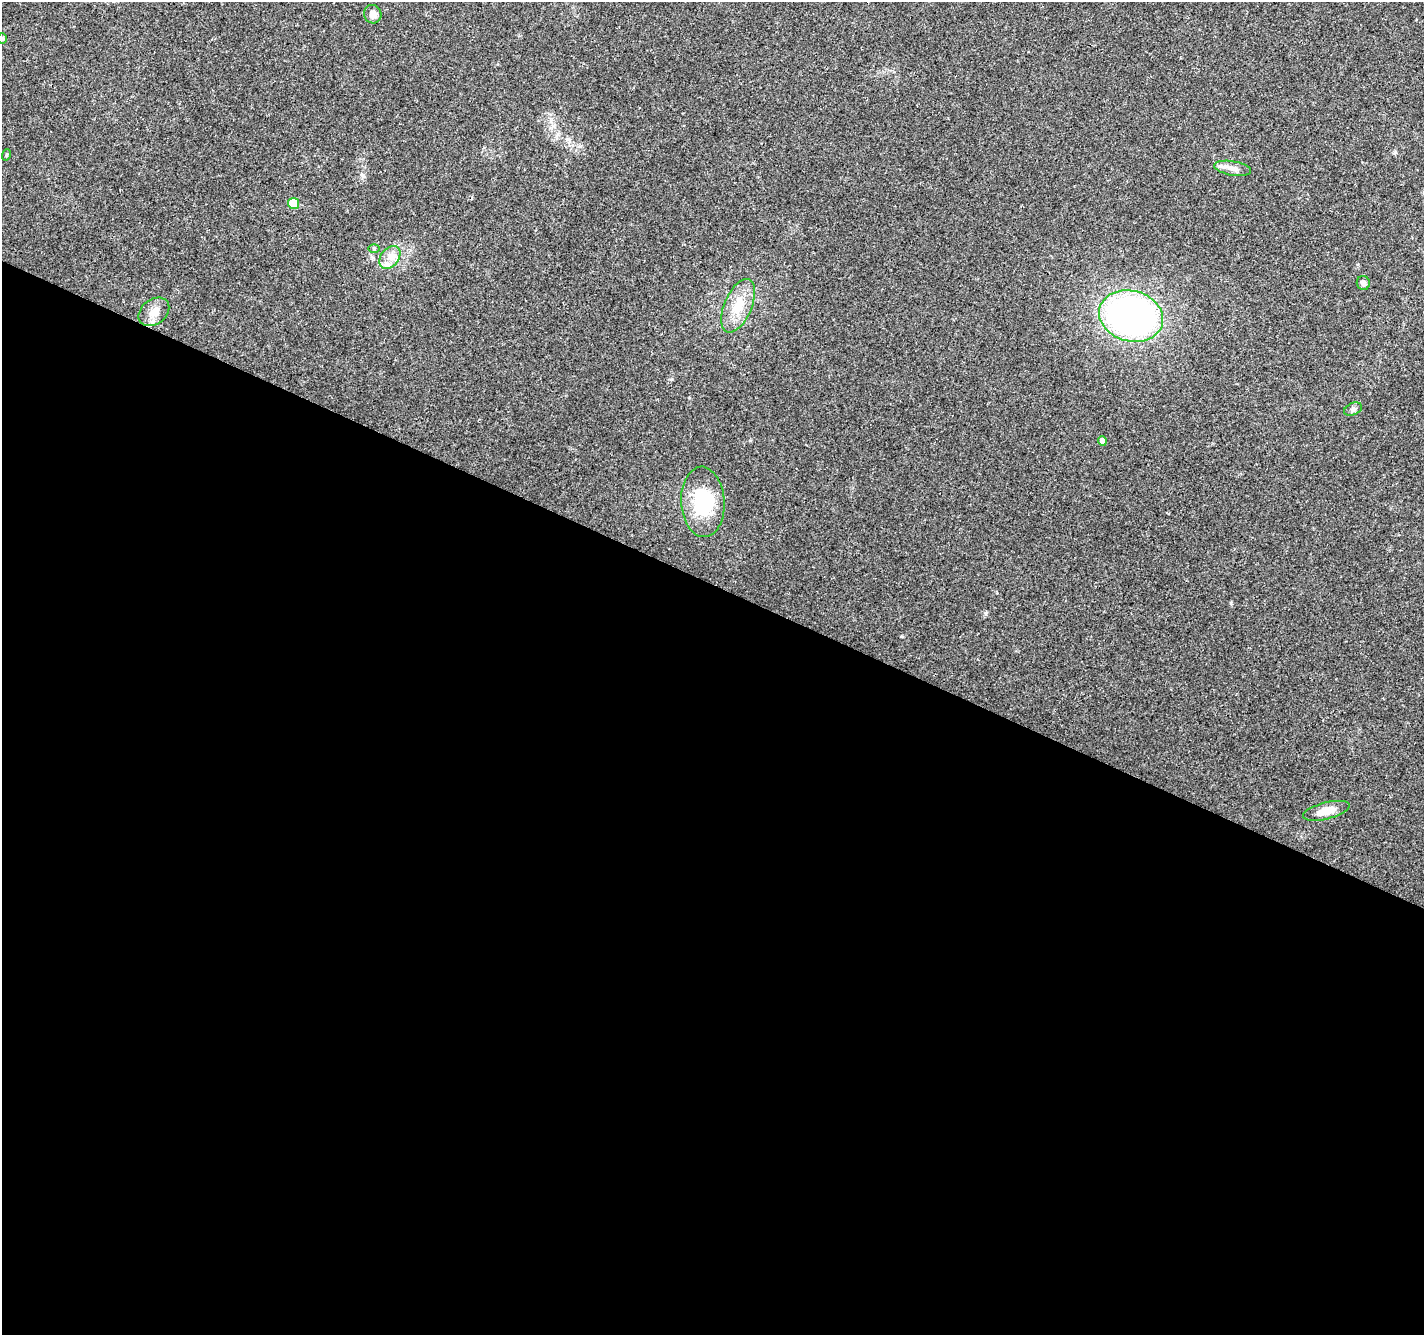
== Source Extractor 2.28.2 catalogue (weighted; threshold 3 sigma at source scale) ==
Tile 14 of 4 x 4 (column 2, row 4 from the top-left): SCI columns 1429-2850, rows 209-1541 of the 5705 x 5813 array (HDU 1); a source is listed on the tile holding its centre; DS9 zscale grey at full resolution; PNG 1426 x 1337 px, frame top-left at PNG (2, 2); each listed source drawn as its Kron ellipse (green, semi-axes under 4 px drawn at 4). Shown black and unused: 56% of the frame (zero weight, under 3 of 4 exposures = <1% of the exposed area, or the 3 px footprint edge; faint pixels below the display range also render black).
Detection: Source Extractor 2.28.2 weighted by HDU 2 'WHT'; one run over the whole footprint, this tile lists its part. Background 0.0473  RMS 0.0039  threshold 0.0175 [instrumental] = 3 sigma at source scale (4.5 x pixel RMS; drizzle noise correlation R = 1.50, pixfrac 1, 0.0396/0.0396 arcsec/px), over >= 5 px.
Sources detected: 16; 1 inside a brighter listed object's ellipse — not listed separately; the other 15 listed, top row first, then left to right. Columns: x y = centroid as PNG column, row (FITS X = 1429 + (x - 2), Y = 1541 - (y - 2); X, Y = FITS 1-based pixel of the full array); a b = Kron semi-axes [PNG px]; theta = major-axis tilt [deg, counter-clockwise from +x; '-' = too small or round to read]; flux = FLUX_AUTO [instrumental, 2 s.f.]
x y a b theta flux
373 14 9 8 - 2.7
2 39 5 4 - 0.6
6 155 6 3 71 0.38
1233 168 18 7 -9 2.7
293 203 5 5 - 14
374 249 6 4 0 0.49
390 257 13 9 52 3.6
1363 283 7 6 - 1.3
738 306 28 13 67 9.3
154 312 17 12 38 4.4
1131 316 32 25 -15 140
1353 409 9 6 24 1.1
1102 441 5 4 - 3
703 502 35 21 -87 23
1326 811 24 8 14 5.1
Isophote crosses this tile's border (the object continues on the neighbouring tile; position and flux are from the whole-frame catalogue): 1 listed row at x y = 2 39
Unlisted compact peaks at least as high as the median listed source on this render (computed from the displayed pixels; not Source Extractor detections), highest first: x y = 986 614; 1231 603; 902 636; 1395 152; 672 379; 580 146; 689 398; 750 440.